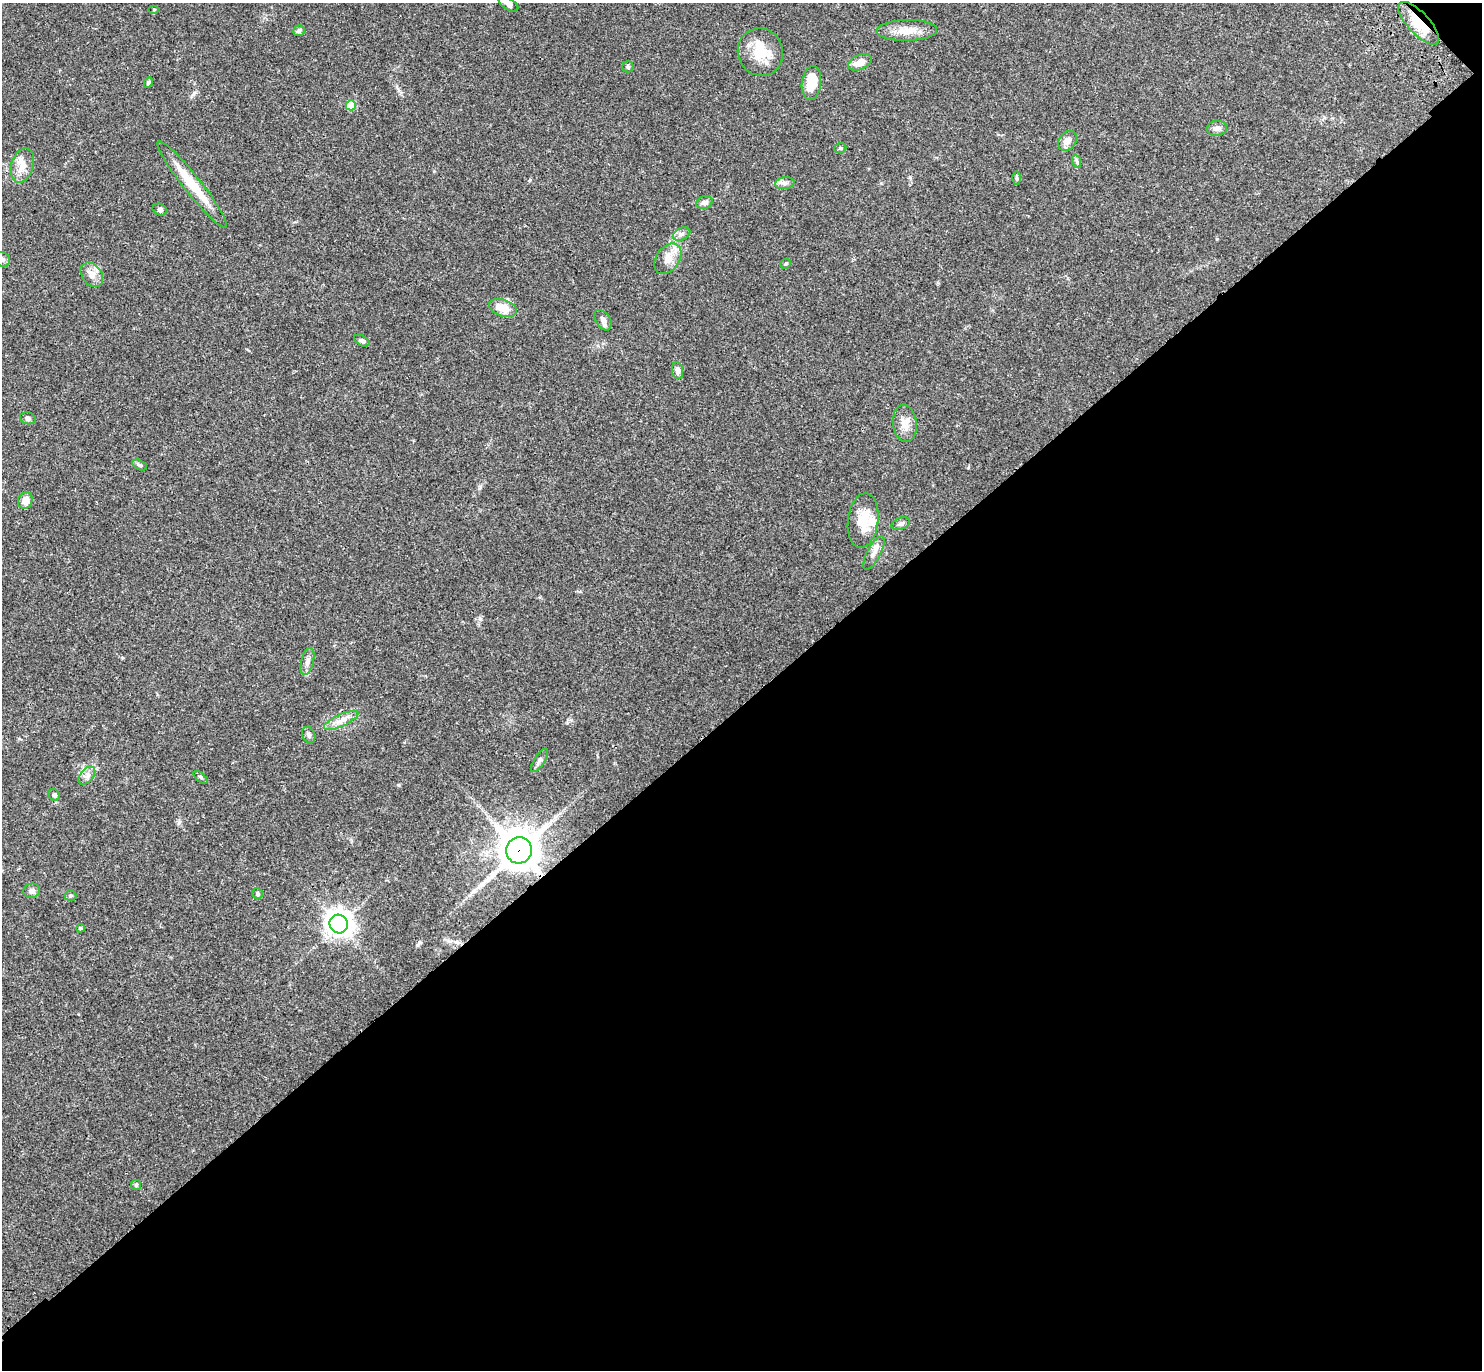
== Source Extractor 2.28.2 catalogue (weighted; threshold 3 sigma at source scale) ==
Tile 12 of 4 x 4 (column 4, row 3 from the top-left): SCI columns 4536-6015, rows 1614-2981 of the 6115 x 6103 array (HDU 1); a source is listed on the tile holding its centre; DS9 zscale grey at full resolution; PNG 1484 x 1372 px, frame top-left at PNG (2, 3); each listed source drawn as its Kron ellipse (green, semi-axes under 4 px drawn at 4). Shown black and unused: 49% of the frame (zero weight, under 3 of 4 exposures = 6% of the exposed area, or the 3 px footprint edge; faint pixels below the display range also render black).
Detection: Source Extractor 2.28.2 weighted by HDU 2 'WHT'; one run over the whole footprint, this tile lists its part. Background 0.0501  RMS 0.0056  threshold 0.0252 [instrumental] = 3 sigma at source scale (4.5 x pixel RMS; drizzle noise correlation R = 1.50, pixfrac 1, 0.05/0.05 arcsec/px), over >= 5 px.
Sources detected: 55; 1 long thin detection or spike segment (spike, bleed or trail) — neither listed nor drawn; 3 inside a brighter listed object's ellipse — not listed separately; the other 51 listed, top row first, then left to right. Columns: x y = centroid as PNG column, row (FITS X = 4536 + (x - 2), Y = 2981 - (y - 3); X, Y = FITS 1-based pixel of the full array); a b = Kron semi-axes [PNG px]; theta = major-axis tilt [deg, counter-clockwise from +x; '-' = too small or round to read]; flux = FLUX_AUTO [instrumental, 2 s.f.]
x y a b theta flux
508 4 11 5 -30 1.9
154 9 5 3 - 0.52
1419 23 27 10 -47 16
907 30 30 10 1 8.7
299 31 6 5 - 1.3
760 52 24 22 -67 15
860 62 12 7 23 5.2
628 67 5 5 - 0.84
148 83 5 4 - 1
811 83 17 9 82 11
351 105 5 5 - 16
1217 128 10 7 8 2.6
1068 141 11 8 51 3.7
840 148 6 4 20 0.78
1076 161 7 4 -70 1.1
22 165 17 11 74 6.3
1017 178 6 4 -90 0.77
785 183 9 6 8 1.9
192 184 55 8 -52 19
705 203 8 6 17 2
160 209 7 5 -22 1.4
682 234 9 6 27 1.7
2 259 8 7 - 1.8
668 259 17 11 54 6.4
786 264 5 4 - 0.78
92 275 13 9 -54 4.9
503 308 14 8 -19 9.4
603 320 11 7 -56 2.2
362 341 8 5 -29 1.4
677 370 8 5 -82 1.9
28 418 8 6 -15 1.4
905 423 19 12 -83 6.4
140 465 7 4 -26 1
25 500 8 7 - 4.6
863 520 27 15 83 13
901 523 9 6 20 1.6
874 553 19 6 62 3.5
307 661 14 6 76 2.7
341 720 19 6 25 4.4
309 735 8 6 -66 1.6
539 760 13 5 57 1.8
87 776 10 6 50 2.5
200 777 8 4 -42 0.84
54 795 6 5 - 0.97
519 850 13 13 - 1500
32 891 8 7 - 2.3
257 893 6 5 - 0.97
70 896 6 5 - 0.98
339 924 9 9 - 510
80 928 4 4 - 0.95
136 1185 5 5 - 0.84
Overlapping masked pixels (flux is a lower limit): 2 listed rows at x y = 1419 23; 519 850
Isophote crosses this tile's border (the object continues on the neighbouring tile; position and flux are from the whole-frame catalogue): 2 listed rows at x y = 508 4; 2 259
Unlisted compact peaks at least as high as the median listed source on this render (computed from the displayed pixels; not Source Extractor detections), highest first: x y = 194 93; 398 785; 480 619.